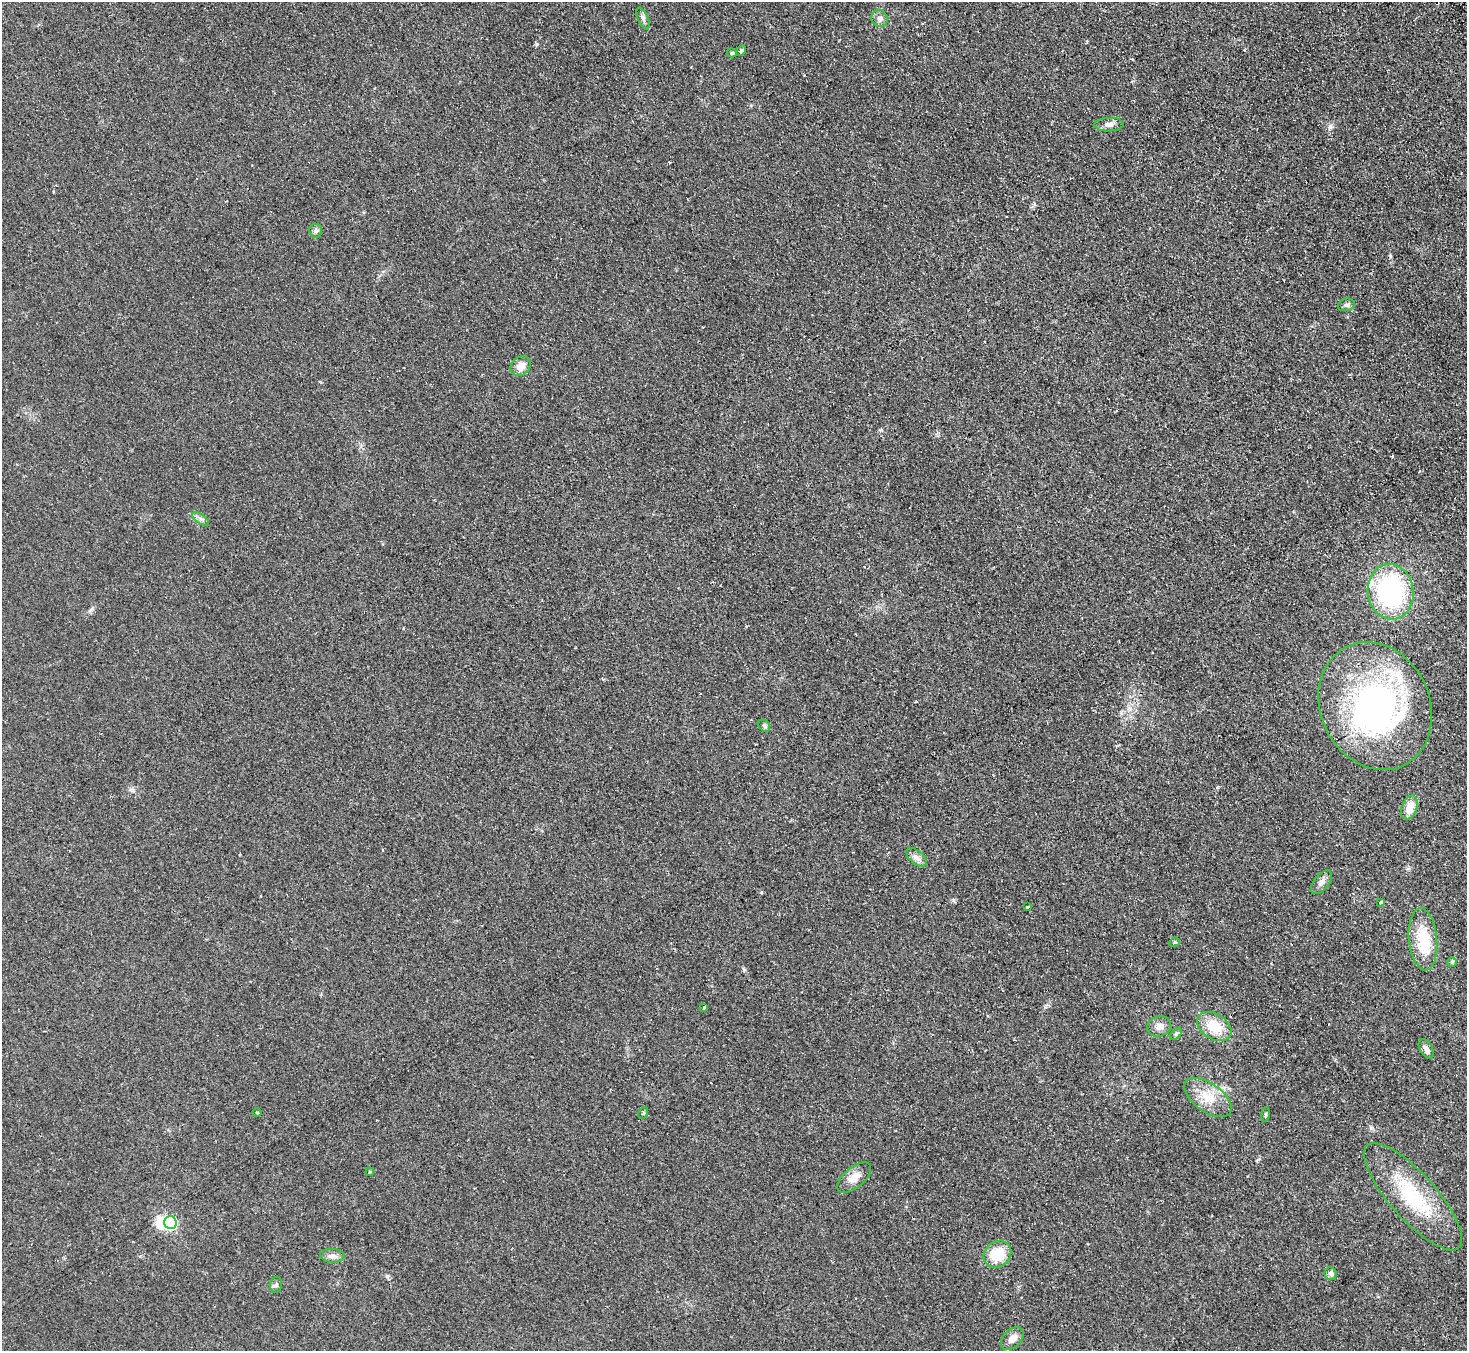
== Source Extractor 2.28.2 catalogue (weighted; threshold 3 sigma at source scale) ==
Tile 10 of 4 x 4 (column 2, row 3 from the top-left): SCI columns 1515-2979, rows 1543-2891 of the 5958 x 5920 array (HDU 1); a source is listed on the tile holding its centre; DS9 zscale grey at full resolution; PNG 1469 x 1353 px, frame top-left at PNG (2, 2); each listed source drawn as its Kron ellipse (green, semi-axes under 4 px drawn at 4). Shown black and unused: <1% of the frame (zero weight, under 2 of 3 exposures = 3% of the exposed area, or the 3 px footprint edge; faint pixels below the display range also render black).
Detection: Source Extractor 2.28.2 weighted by HDU 2 'WHT'; one run over the whole footprint, this tile lists its part. Background 0.106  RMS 0.013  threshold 0.0605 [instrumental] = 3 sigma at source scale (4.5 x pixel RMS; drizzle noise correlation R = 1.50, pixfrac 1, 0.05/0.05 arcsec/px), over >= 5 px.
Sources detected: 42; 2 inside a brighter object's white glare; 1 cosmic-ray / hot-pixel residue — neither listed nor drawn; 1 inside a brighter listed object's ellipse — not listed separately; the other 38 listed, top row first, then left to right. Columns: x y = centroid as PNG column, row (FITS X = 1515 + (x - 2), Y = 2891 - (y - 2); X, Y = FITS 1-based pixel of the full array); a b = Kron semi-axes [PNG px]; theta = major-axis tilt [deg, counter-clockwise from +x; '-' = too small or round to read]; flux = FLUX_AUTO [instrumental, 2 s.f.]
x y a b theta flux
643 18 11 5 -66 4.1
879 18 8 8 - 6
741 50 5 4 - 2.6
732 53 5 4 - 2.7
1109 125 15 7 2 6.6
316 231 7 6 - 3.6
1346 305 8 6 15 3.3
520 366 11 8 41 13
201 519 10 4 -35 3.7
1391 592 28 23 -82 180
1375 706 66 54 -65 390
764 726 6 5 - 2.7
1409 808 12 7 70 18
917 857 12 6 -40 6
1322 882 14 7 51 6.7
1381 902 3 3 - 4.1
1027 907 3 3 - 7.6
1423 939 31 14 -84 49
1174 942 5 4 - 1.8
1452 962 5 5 - 1.7
704 1007 3 3 - 2.7
1159 1026 12 10 18 8.8
1214 1027 19 12 -33 33
1176 1034 7 4 46 2.2
1426 1049 11 6 -60 5.6
1208 1098 27 14 -35 28
257 1113 5 3 - 1.1
643 1113 6 4 62 1.9
1265 1114 7 3 82 1.8
370 1172 4 3 - 1.6
854 1178 20 10 40 14
1413 1197 69 23 -48 98
170 1223 6 6 - 150
997 1254 15 12 41 37
332 1256 12 6 -4 5.8
1331 1274 6 6 - 4.4
276 1285 8 6 75 3.2
1012 1339 13 9 44 11
Unlisted compact peaks at least as high as the median listed source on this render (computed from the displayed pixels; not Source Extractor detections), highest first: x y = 1330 126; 387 1276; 537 44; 953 900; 744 970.